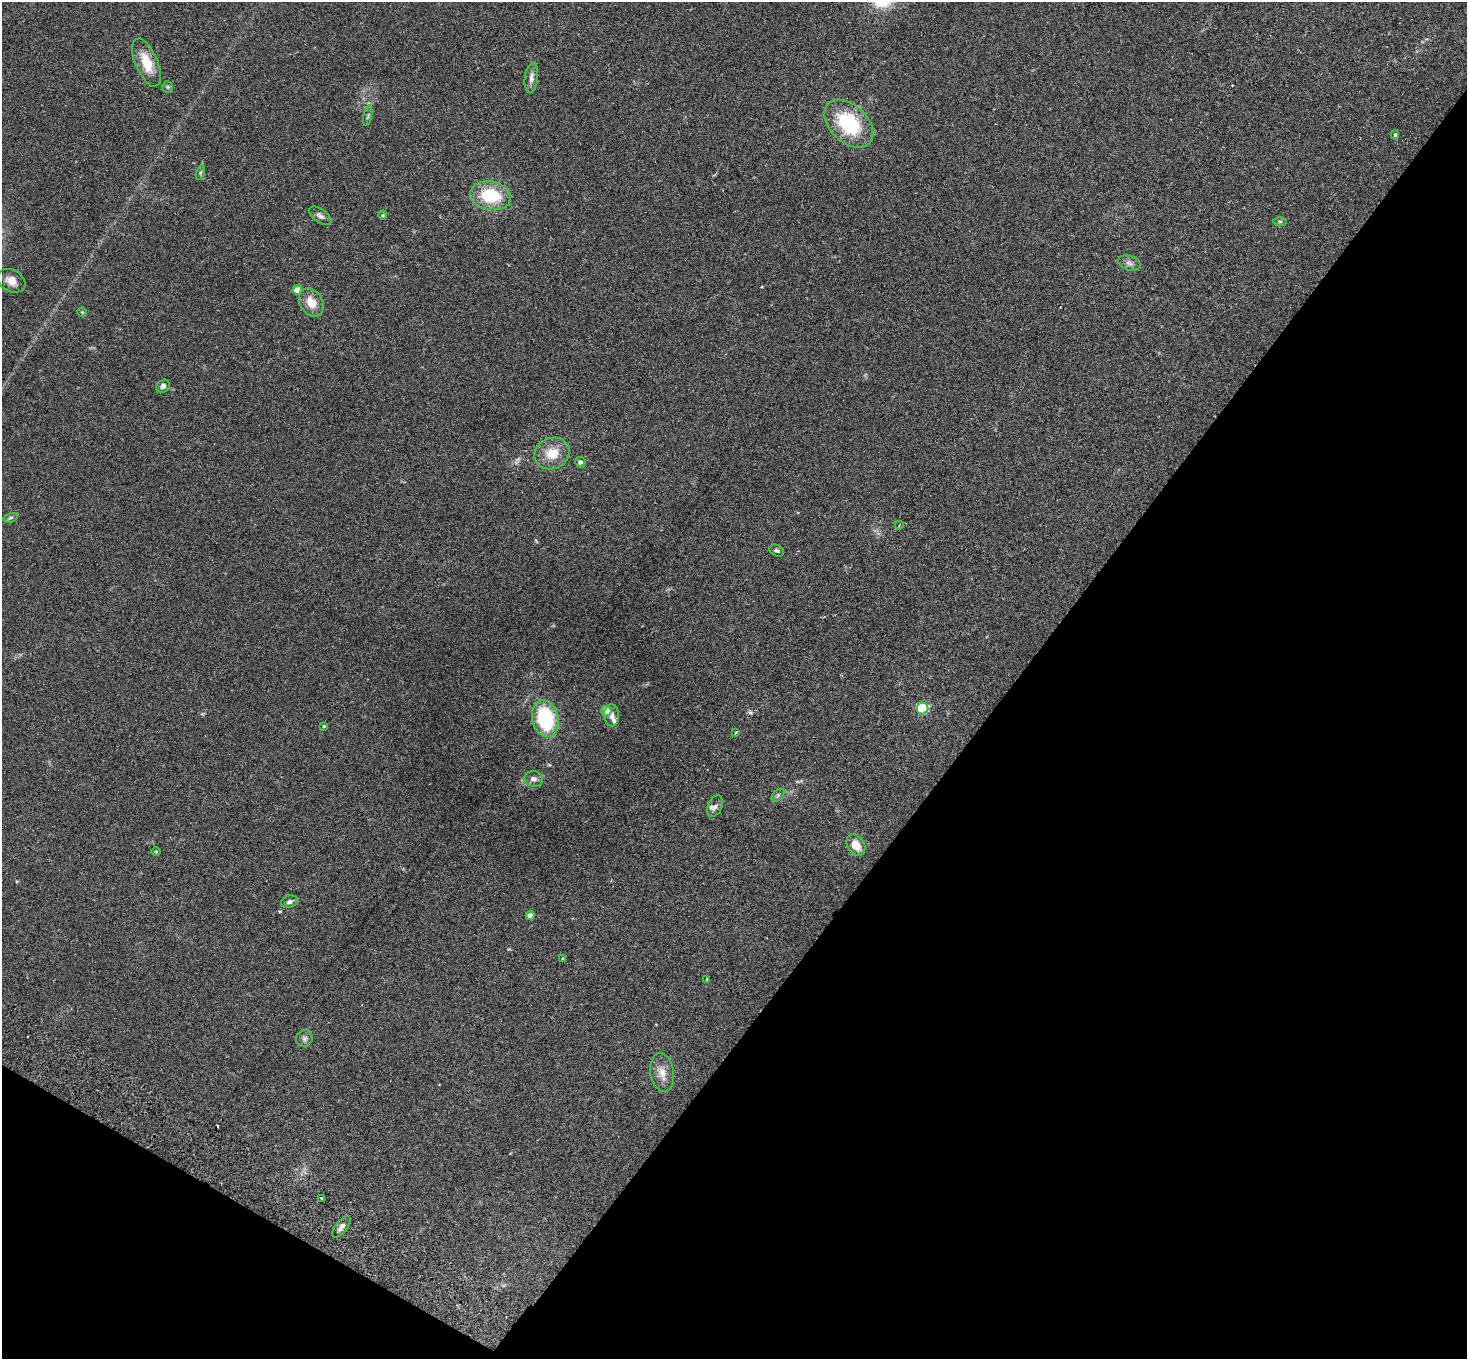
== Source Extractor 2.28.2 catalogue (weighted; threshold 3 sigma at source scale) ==
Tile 15 of 4 x 4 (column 3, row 4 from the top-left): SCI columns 2971-4435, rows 343-1699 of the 5937 x 5974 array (HDU 1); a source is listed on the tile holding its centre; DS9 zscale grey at full resolution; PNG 1469 x 1361 px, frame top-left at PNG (2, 2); each listed source drawn as its Kron ellipse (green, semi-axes under 4 px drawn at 4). Shown black and unused: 35% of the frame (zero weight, under 2 of 3 exposures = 3% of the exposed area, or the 3 px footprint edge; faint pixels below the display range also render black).
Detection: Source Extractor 2.28.2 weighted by HDU 2 'WHT'; one run over the whole footprint, this tile lists its part. Background 0.126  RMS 0.0096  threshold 0.0434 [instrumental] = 3 sigma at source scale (4.5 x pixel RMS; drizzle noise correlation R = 1.50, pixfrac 1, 0.05/0.05 arcsec/px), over >= 5 px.
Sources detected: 45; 2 cosmic-ray / hot-pixel residue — neither listed nor drawn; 2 inside a brighter listed object's ellipse — not listed separately; the other 41 listed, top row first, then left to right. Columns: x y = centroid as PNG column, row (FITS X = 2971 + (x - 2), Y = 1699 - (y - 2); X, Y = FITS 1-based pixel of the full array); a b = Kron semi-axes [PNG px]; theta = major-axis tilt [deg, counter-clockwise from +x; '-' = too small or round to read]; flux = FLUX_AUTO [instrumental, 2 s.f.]
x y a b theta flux
146 62 25 11 -67 21
531 78 15 6 83 5.1
168 87 6 5 - 1.5
368 116 10 3 79 1.7
849 124 29 18 -44 61
1395 135 5 4 - 1.2
200 172 8 3 71 1.5
491 196 21 14 -10 44
383 215 4 4 - 1
320 216 13 6 -35 3.6
1280 221 6 4 0 1.4
1129 263 11 7 -19 3.9
11 281 15 10 -29 8.6
297 290 5 4 - 12
311 302 15 11 -60 13
82 312 4 4 - 0.97
163 386 7 6 - 3.6
552 453 18 15 24 19
580 462 5 5 - 2.7
11 518 7 4 19 1.8
899 525 4 2 - 0.65
777 551 8 5 -28 2
923 709 6 5 - 100
606 711 5 5 - 19
612 715 11 7 -87 5.2
545 719 19 13 -77 73
324 726 4 4 - 0.88
736 732 3 2 - 1
533 779 9 7 -9 4.2
778 795 8 4 46 2
715 806 11 7 65 3.3
856 845 11 8 -55 12
156 852 4 3 - 0.76
289 902 8 6 17 2.8
530 915 4 4 - 5.6
562 958 3 2 - 0.79
707 979 4 3 - 0.86
304 1038 9 8 - 3.3
662 1073 19 11 -81 9.9
322 1198 3 3 - 3.6
341 1227 13 6 52 4.4